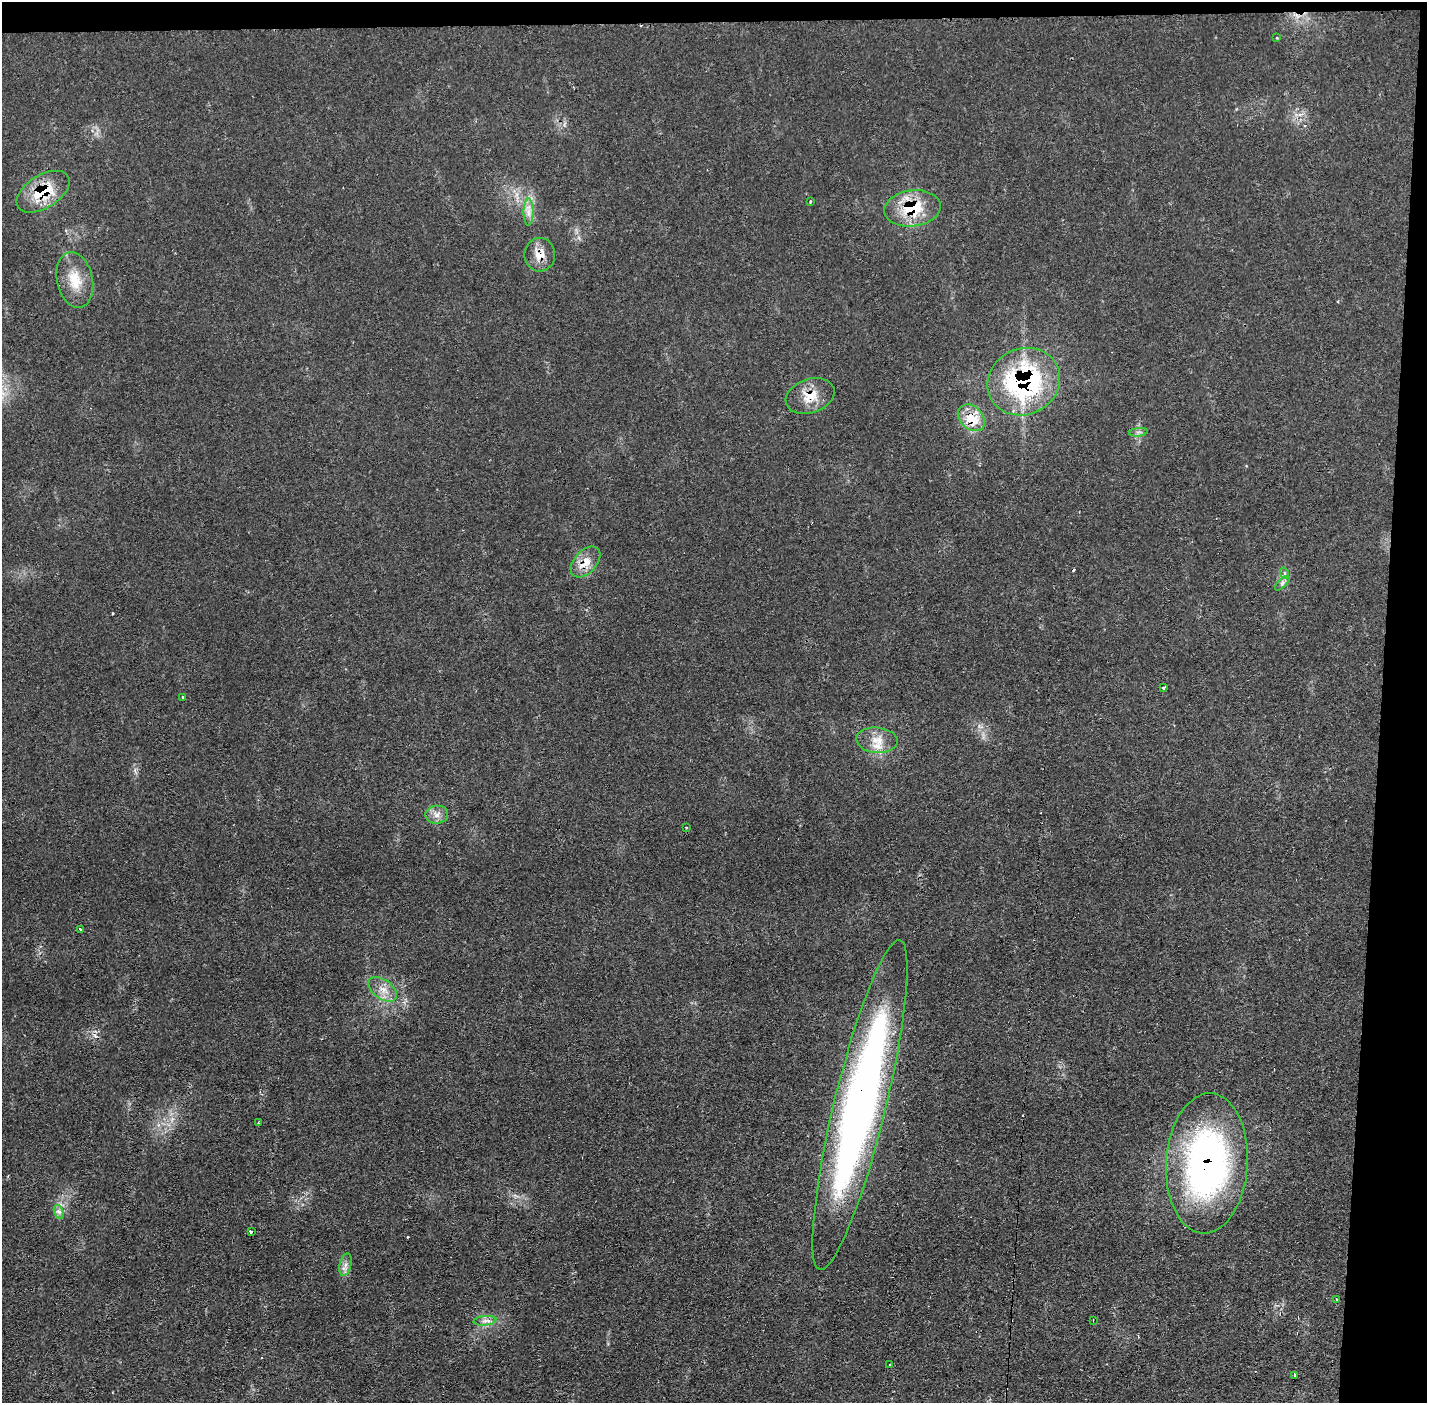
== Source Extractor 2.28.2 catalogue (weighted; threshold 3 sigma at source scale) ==
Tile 3 of 3 x 3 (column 3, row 1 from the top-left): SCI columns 2851-4275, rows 2852-4252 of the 4275 x 4309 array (HDU 1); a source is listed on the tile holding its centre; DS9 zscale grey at full resolution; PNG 1429 x 1405 px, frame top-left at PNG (2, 2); each listed source drawn as its Kron ellipse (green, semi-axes under 4 px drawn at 4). Shown black and unused: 5% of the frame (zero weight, under 2 of 3 exposures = <1% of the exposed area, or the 3 px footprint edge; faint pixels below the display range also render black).
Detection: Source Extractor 2.28.2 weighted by HDU 2 'WHT'; one run over the whole footprint, this tile lists its part. Background 0.0702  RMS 0.0062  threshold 0.0277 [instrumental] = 3 sigma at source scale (4.5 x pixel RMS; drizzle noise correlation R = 1.50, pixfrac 1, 0.05/0.05 arcsec/px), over >= 5 px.
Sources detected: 41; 7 cosmic-ray / hot-pixel residue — neither listed nor drawn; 2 inside a brighter listed object's ellipse — not listed separately; the other 32 listed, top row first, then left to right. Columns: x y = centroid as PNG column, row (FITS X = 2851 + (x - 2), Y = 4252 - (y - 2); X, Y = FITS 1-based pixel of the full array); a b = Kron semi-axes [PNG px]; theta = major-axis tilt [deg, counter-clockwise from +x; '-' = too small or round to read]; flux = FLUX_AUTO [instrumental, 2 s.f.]
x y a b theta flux
1277 38 3 2 - 0.44
43 192 29 16 32 27
810 202 4 3 - 0.69
913 208 28 18 7 28
528 212 13 5 90 3.7
540 255 17 15 -88 9
75 280 28 18 -77 16
1024 382 37 33 27 120
810 396 25 17 19 13
971 418 15 11 -43 16
1138 432 9 3 5 1.4
585 562 18 11 47 9.4
1284 573 6 4 -70 1.1
1282 583 9 3 46 1.4
1163 688 4 3 - 1.5
183 697 3 2 - 0.68
877 740 21 12 -5 9
437 815 11 9 5 4.5
686 827 3 2 - 0.55
80 929 3 3 - 0.89
383 989 16 9 -37 6.6
860 1105 169 26 76 420
258 1123 3 3 - 1.3
1207 1163 70 41 86 220
59 1212 7 4 -71 1.8
251 1232 3 3 - 7
346 1265 11 5 75 3
1336 1299 3 2 - 0.88
1093 1320 3 2 - 0.98
485 1321 11 4 6 2.6
889 1364 3 3 - 2
1294 1375 3 3 - 29
Overlapping masked pixels (flux is a lower limit): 9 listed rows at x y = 43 192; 913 208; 540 255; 1024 382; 810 396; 971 418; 585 562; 860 1105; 1207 1163